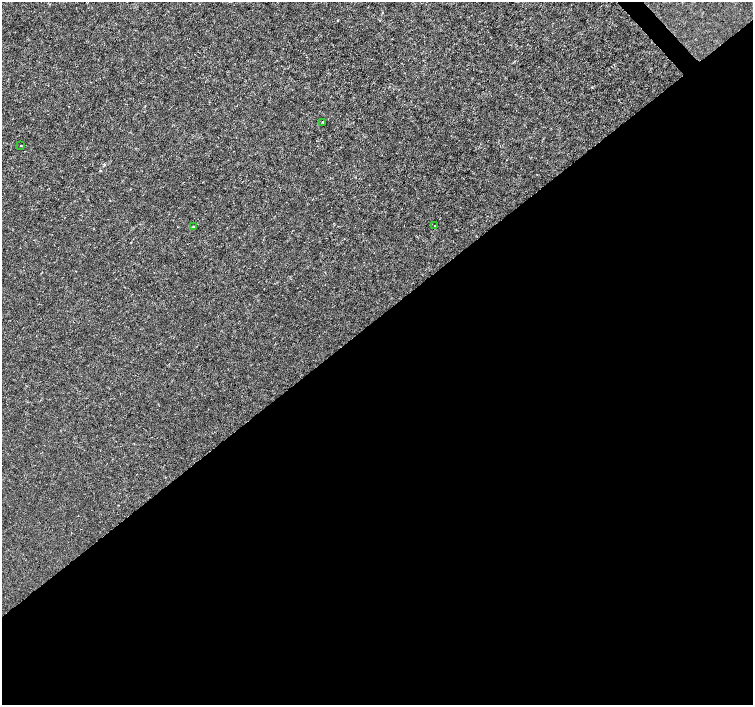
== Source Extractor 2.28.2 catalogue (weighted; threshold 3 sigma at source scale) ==
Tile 15 of 4 x 4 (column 3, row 4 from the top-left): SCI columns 3008-4509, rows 210-1614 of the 6011 x 5972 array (HDU 1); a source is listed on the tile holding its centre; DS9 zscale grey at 2 x 2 block average (1 PNG px = mean of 2 x 2 image px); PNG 755 x 707 px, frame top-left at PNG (2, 2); each listed source drawn as its Kron ellipse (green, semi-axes under 4 px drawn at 4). Shown black and unused: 55% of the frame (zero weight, under 3 of 4 exposures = <1% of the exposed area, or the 3 px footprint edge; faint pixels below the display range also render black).
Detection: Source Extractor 2.28.2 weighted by HDU 2 'WHT'; one run over the whole footprint, this tile lists its part. Background -1.22e-04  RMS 0.0012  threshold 0.00541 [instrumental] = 3 sigma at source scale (4.5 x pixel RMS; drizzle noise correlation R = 1.50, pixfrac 1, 0.0396/0.0396 arcsec/px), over >= 5 px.
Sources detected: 4; all 4 listed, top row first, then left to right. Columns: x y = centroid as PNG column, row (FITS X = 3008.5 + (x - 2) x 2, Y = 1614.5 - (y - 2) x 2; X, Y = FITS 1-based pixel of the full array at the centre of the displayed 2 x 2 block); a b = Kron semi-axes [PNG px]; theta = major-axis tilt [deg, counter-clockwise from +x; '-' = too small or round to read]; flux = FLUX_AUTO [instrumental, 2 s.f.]
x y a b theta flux
323 122 2 2 - 0.32
21 145 2 2 - 0.19
435 226 2 2 - 0.12
193 227 2 2 - 0.57